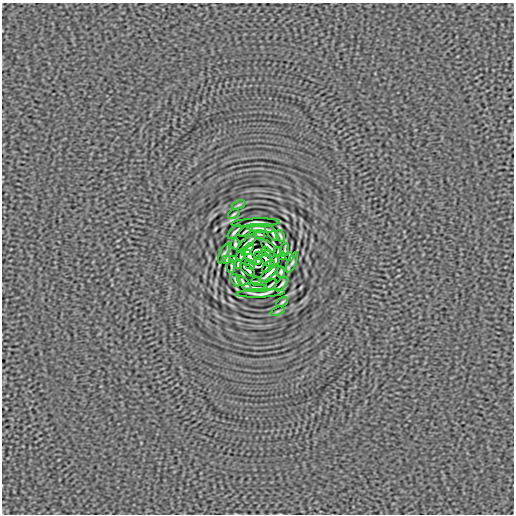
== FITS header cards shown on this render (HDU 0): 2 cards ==
NAXIS1  =                  512
NAXIS2  =                  512

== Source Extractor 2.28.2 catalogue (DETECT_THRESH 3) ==
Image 512 x 512 px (HDU 0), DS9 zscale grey, 1 PNG px = 1 image px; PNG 516 x 516 px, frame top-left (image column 1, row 512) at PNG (2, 3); each listed source drawn as its Kron ellipse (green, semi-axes under 4 px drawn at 4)
Background 3.70e-08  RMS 3.9e-06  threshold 1.16e-05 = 3 sigma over >= 5 px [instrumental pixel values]
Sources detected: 46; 2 with non-positive FLUX_AUTO (blend fragments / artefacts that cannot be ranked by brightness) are neither listed nor drawn; the other 44 listed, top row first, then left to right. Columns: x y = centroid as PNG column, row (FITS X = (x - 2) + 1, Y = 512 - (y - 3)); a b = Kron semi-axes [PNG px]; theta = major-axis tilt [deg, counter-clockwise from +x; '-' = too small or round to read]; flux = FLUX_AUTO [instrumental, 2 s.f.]
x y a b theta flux
239 205 7 3 21 3.3e-04
234 214 6 3 36 3.7e-04
256 223 24 4 2 2.5e-04
261 228 13 2 -5 8.2e-04
246 231 7 2 37 4.7e-04
235 232 9 2 46 5.5e-04
272 233 10 3 -52 5.2e-04
259 234 5 2 - 3.4e-04
280 236 6 2 -64 4.0e-04
247 243 13 2 43 9.0e-04
235 244 5 3 - 4.7e-04
268 246 9 2 -40 6.4e-04
248 250 7 3 47 3.6e-04
285 250 6 2 85 3.3e-04
266 252 5 3 - 6.0e-04
278 252 5 2 - 3.1e-04
224 253 11 4 66 6.1e-04
241 255 6 2 68 5.1e-04
259 255 4 3 - 4.7e-04
250 257 8 3 -55 6.7e-05
282 257 4 2 - 3.0e-04
290 257 4 2 - 3.4e-04
226 259 4 2 - 3.4e-04
234 259 4 2 - 3.0e-04
266 259 9 3 -56 1.1e-04
257 261 4 3 - 4.7e-04
275 261 6 2 68 5.1e-04
292 263 11 4 66 6.4e-04
238 264 5 2 - 3.1e-04
250 264 5 3 - 5.8e-04
231 266 6 2 85 3.3e-04
268 266 7 2 44 6.5e-04
248 270 9 2 -40 6.4e-04
281 272 5 3 - 4.7e-04
269 273 13 2 43 9.0e-04
236 280 6 2 -64 4.0e-04
257 282 5 2 - 3.4e-04
244 283 10 3 -51 5.4e-04
281 284 9 2 46 5.5e-04
270 285 7 2 37 4.7e-04
255 288 13 2 -5 8.2e-04
260 293 24 4 2 2.4e-04
282 302 6 3 36 3.6e-04
277 311 7 3 21 3.3e-04
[2 non-positive-flux detections neither listed nor drawn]